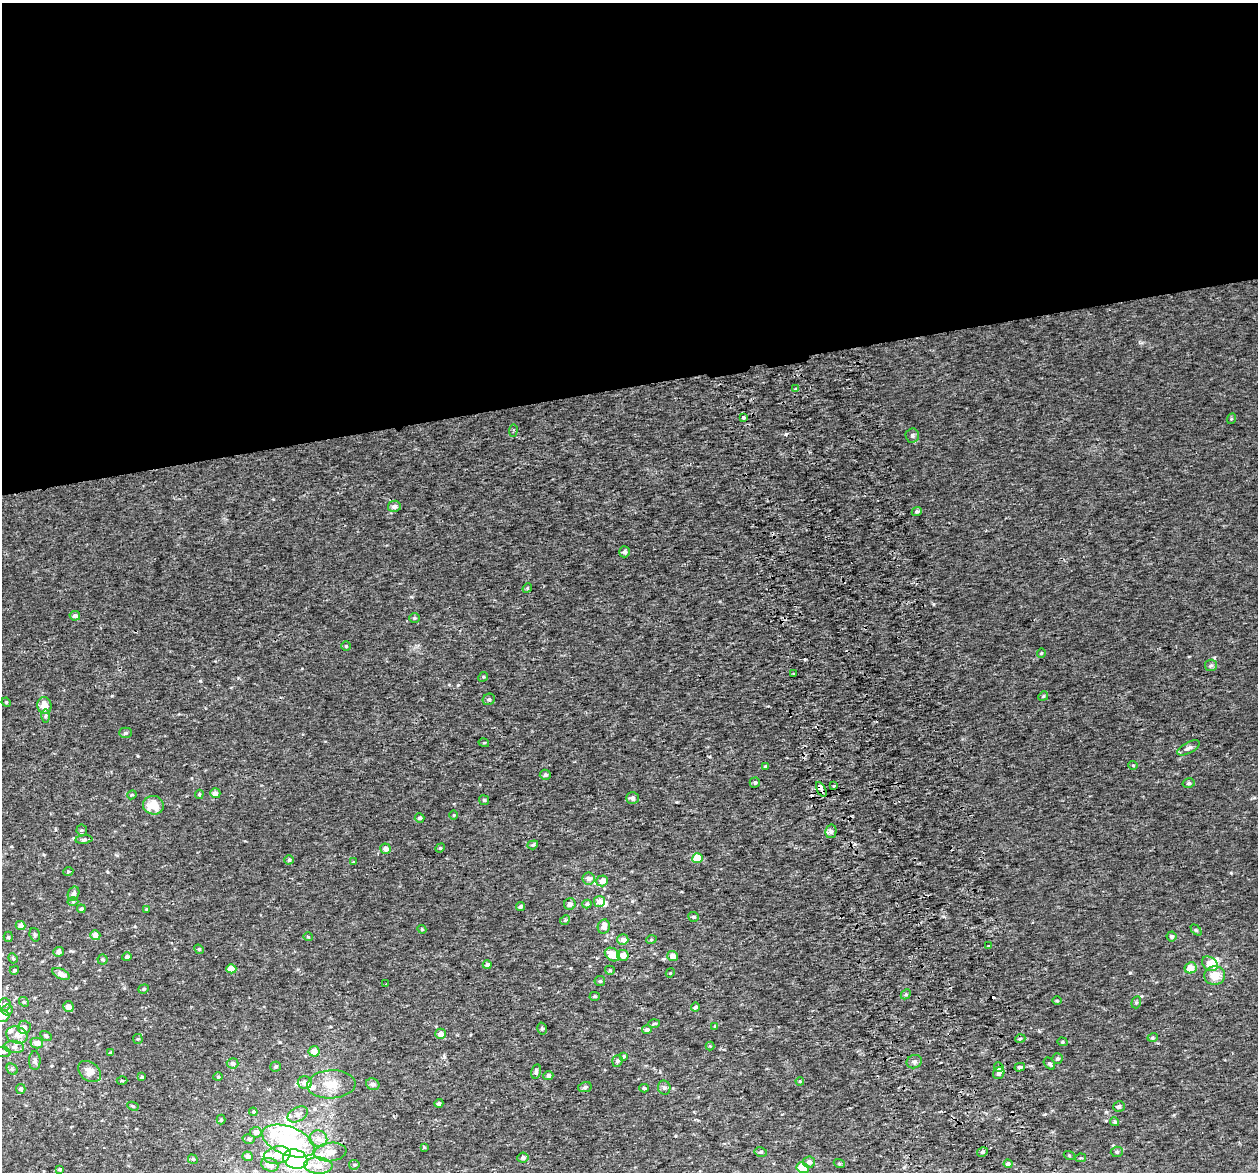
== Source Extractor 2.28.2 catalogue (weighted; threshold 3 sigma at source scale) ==
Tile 2 of 4 x 4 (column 2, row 1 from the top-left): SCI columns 1313-2568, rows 3609-4778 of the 5136 x 4831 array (HDU 1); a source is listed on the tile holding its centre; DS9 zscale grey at full resolution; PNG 1260 x 1174 px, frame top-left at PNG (2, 3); each listed source drawn as its Kron ellipse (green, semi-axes under 4 px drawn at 4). Shown black and unused: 33% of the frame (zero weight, under 2 of 3 exposures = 3% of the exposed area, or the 3 px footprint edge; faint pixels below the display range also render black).
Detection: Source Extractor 2.28.2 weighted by HDU 2 'WHT'; one run over the whole footprint, this tile lists its part. Background 0.00261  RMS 0.0026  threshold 0.0119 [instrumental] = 3 sigma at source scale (4.5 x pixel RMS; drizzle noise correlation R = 1.50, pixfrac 1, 0.0396/0.0396 arcsec/px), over >= 5 px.
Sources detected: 192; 3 inside a brighter object's white glare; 3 cosmic-ray / hot-pixel residue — neither listed nor drawn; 8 inside a brighter listed object's ellipse — not listed separately; the other 178 listed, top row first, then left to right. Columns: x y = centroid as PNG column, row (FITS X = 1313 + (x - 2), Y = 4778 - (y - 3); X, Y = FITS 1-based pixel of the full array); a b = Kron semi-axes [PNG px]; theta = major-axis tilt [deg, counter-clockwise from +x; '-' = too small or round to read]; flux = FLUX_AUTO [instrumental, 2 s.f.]
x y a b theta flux
796 389 3 3 - 0.73
743 417 3 3 - 1.1
1231 419 5 3 - 0.28
513 430 6 2 86 0.31
912 436 7 7 - 0.76
394 506 6 5 - 1.1
917 511 5 4 - 0.51
624 552 5 5 - 0.77
527 588 5 4 - 0.38
75 616 5 4 - 0.94
414 618 5 4 - 0.32
346 646 5 5 - 0.34
1041 653 4 4 - 0.25
1211 665 6 5 - 0.5
794 674 3 3 - 0.94
483 677 5 4 - 0.32
1043 696 5 4 - 0.29
489 699 6 5 - 0.5
6 702 5 4 - 0.23
44 705 8 7 - 2.7
45 716 6 4 89 0.49
125 733 6 5 - 0.43
484 743 5 3 - 0.23
1189 748 12 5 28 0.98
1133 765 5 3 - 0.21
765 766 4 3 - 0.3
545 775 5 5 - 0.58
755 782 5 5 - 0.5
1189 783 6 4 13 0.45
834 786 3 3 - 1.2
821 789 8 3 -63 8.5
215 793 5 5 - 1.3
199 794 5 4 - 0.32
132 795 5 4 - 0.28
632 798 6 5 - 1.1
484 800 5 5 - 0.38
153 805 10 9 - 4.3
453 815 4 3 - 0.25
420 818 5 4 - 0.59
82 830 5 5 - 0.34
831 831 7 5 77 0.71
84 840 8 4 5 0.49
533 845 5 4 - 0.45
440 848 5 4 - 0.27
386 849 5 5 - 1.3
697 858 5 5 - 5.9
289 860 4 4 - 0.41
353 862 4 3 - 0.18
68 871 5 4 - 0.35
589 879 6 6 - 1.2
602 881 6 5 - 2
74 894 7 5 66 0.91
73 901 5 3 - 0.31
599 902 5 5 - 1.7
570 904 6 5 - 0.84
587 904 4 4 - 0.46
521 907 4 4 - 0.6
81 909 4 4 - 0.6
146 909 4 3 - 0.21
693 917 5 5 - 0.48
565 920 5 4 - 0.34
21 925 5 4 - 1.6
604 927 7 6 - 1.7
422 929 4 4 - 0.28
1196 930 6 4 -45 0.39
35 935 7 5 -73 0.41
95 935 5 5 - 1.9
1172 936 5 5 - 0.62
8 937 5 5 - 0.35
308 937 5 3 - 0.22
623 940 5 5 - 1.6
651 940 5 3 - 0.27
989 946 3 3 - 1.3
199 949 5 4 - 0.3
58 952 5 5 - 1.1
612 954 8 6 -33 3.6
623 955 6 5 - 2.4
673 956 5 5 - 2
127 957 5 4 - 0.67
13 958 5 4 - 0.36
102 959 5 5 - 0.41
1210 964 8 6 -39 3.4
487 965 4 4 - 0.71
1190 968 6 5 - 2.9
231 969 5 4 - 3.5
14 970 5 4 - 0.38
610 970 5 4 - 0.32
670 973 5 3 - 0.23
61 974 9 5 -26 1.8
1215 976 10 9 - 3.3
600 981 5 5 - 0.45
386 984 3 2 - 0.17
144 989 5 4 - 0.38
906 994 6 4 47 0.36
595 996 5 4 - 0.36
1057 1001 5 3 - 0.23
24 1002 5 4 - 0.31
1136 1002 6 4 70 0.35
5 1004 6 6 - 0.95
68 1007 5 5 - 1.7
695 1007 4 4 - 0.65
7 1010 5 5 - 0.73
2 1016 7 6 - 2.5
654 1024 5 3 - 0.3
715 1026 4 4 - 0.23
24 1027 6 6 - 1.2
542 1029 6 4 -74 0.44
647 1030 5 4 - 0.82
441 1034 5 5 - 1.7
17 1035 11 8 -18 1.8
46 1036 6 4 -30 0.44
1153 1037 5 3 - 0.28
138 1039 5 5 - 0.28
1020 1039 5 3 - 0.29
1062 1042 5 4 - 0.33
37 1043 6 5 - 1.7
710 1046 4 4 - 0.22
14 1047 10 6 -6 0.98
314 1051 5 5 - 2.1
3 1052 7 5 -10 0.63
111 1053 4 3 - 0.54
624 1056 4 3 - 0.26
1057 1059 5 5 - 0.62
35 1061 9 5 -90 0.77
617 1061 6 5 - 0.68
914 1062 8 6 22 0.71
233 1063 6 5 - 0.91
1049 1064 7 4 -50 0.54
276 1067 5 5 - 0.4
999 1067 5 4 - 0.4
1020 1067 5 4 - 0.48
12 1069 6 5 - 0.46
89 1071 13 9 -38 2.3
536 1071 7 4 77 0.81
999 1073 6 5 - 1.1
548 1076 5 4 - 0.81
142 1077 4 3 - 0.29
218 1077 5 3 - 0.24
122 1080 5 3 - 0.23
800 1081 4 3 - 0.2
305 1083 7 6 - 1.7
331 1084 24 14 3 4.6
373 1084 7 5 -22 0.8
585 1087 7 5 11 0.59
644 1088 4 4 - 0.36
664 1088 7 6 - 0.6
21 1089 5 4 - 0.66
439 1103 4 4 - 0.57
133 1106 6 4 -28 0.31
1119 1107 6 5 - 0.79
253 1112 4 4 - 0.31
298 1114 11 7 28 1.3
221 1120 5 4 - 0.3
1114 1122 4 4 - 0.44
256 1132 6 5 - 1.2
249 1139 6 5 - 0.53
318 1139 9 8 - 1.6
288 1141 27 14 -21 19
424 1147 4 4 - 0.24
330 1152 16 9 7 2.7
761 1152 6 5 - 0.45
982 1152 5 4 - 0.5
1117 1152 6 5 - 0.45
277 1155 13 8 12 3.8
1069 1155 5 3 - 0.23
248 1156 5 5 - 1.1
523 1157 5 5 - 0.77
1080 1158 5 4 - 0.29
193 1159 5 4 - 0.34
295 1159 12 9 -17 47
809 1162 6 6 - 0.95
839 1163 5 3 - 0.26
1008 1164 4 4 - 0.8
270 1165 9 6 -22 2.4
354 1165 5 5 - 0.33
318 1166 14 8 -2 2.7
803 1168 6 5 - 5.5
60 1169 4 3 - 0.41
Overlapping masked pixels (flux is a lower limit): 1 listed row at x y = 821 789
Isophote crosses this tile's border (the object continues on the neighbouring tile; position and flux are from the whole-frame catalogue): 3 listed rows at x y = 13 958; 2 1016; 3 1052
Unlisted compact peaks at least as high as the median listed source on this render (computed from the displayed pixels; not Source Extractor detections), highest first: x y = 1130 973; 458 685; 1231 873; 933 604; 112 696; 200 681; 1214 658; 138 756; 1141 996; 943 916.